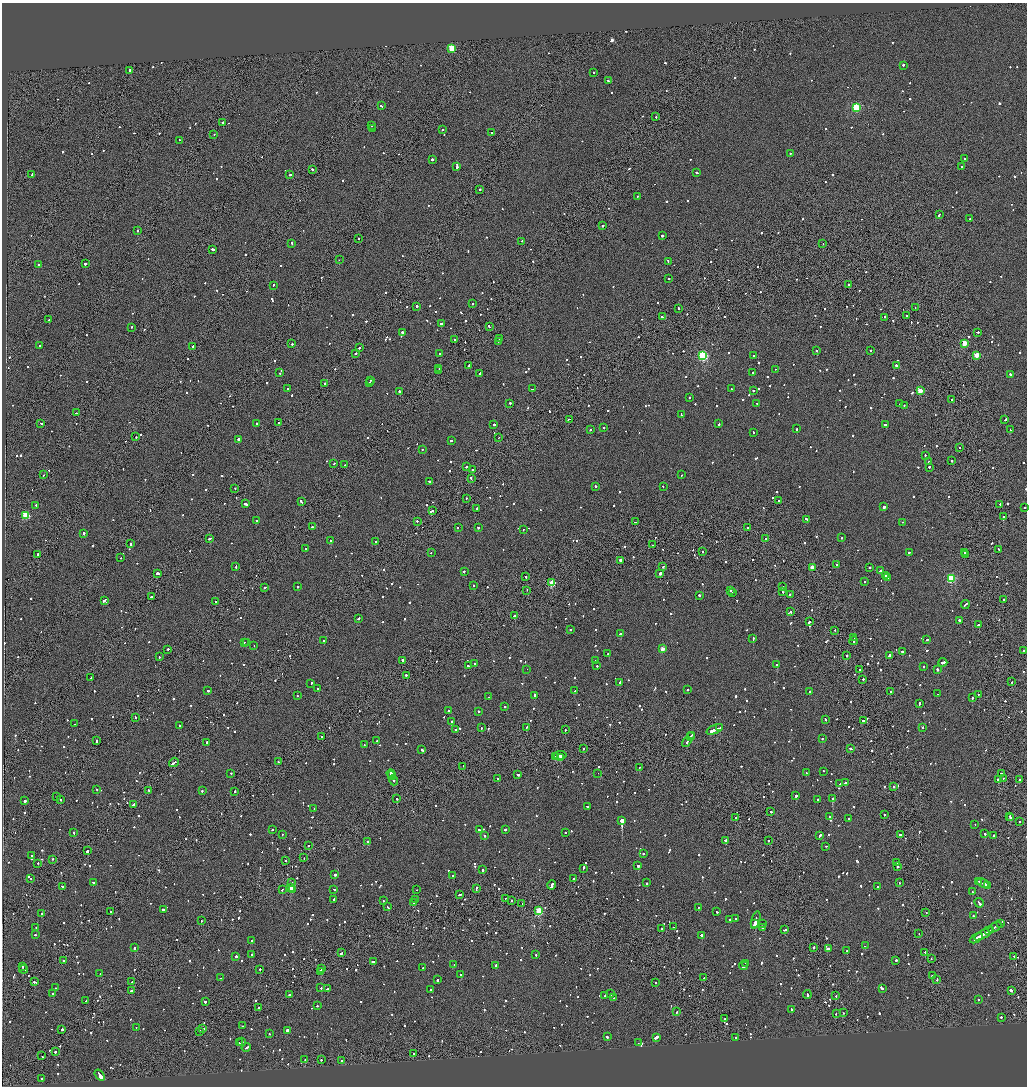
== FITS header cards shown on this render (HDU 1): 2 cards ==
NAXIS1  =                 2050
NAXIS2  =                 2168

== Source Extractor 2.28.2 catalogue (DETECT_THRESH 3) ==
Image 2050 x 2168 px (HDU 1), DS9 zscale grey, zoomed out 1/2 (1 PNG px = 2 x 2 image px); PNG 1029 x 1088 px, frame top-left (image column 2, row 2167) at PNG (2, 3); each listed source drawn as its Kron ellipse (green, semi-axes under 4 px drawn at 4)
Background -0.0717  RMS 0.066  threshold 0.198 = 3 sigma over >= 5 px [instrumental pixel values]
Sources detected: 1564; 75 cannot appear on this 1/2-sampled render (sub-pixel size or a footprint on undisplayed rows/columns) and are neither listed nor drawn; of the other 1489, the 500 brightest by FLUX_AUTO listed and drawn (989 fainter detections omitted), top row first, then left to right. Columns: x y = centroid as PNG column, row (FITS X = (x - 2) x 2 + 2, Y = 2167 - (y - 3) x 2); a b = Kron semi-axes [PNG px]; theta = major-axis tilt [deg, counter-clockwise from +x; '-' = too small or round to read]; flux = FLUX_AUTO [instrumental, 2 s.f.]
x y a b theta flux
452 48 3 3 - 570
903 65 2 2 - 690
129 70 2 2 - 570
594 73 2 2 - 130
608 81 2 2 - 150
381 106 3 2 - 190
856 107 3 3 - 1100
656 117 2 2 - 540
223 122 2 2 - 140
372 126 2 2 - 160
373 128 2 2 - 240
442 129 2 2 - 240
492 132 2 2 - 150
214 134 2 1 - 240
179 140 2 2 - 100
790 153 2 1 - 220
965 158 2 2 - 260
432 160 2 2 - 870
961 166 2 2 - 150
457 167 2 1 - 1600
312 169 2 2 - 120
697 173 3 2 - 290
32 175 3 2 - 140
290 175 2 2 - 780
480 189 2 1 - 220
637 196 2 2 - 170
939 215 2 2 - 230
970 219 2 2 - 260
603 226 2 2 - 230
137 230 2 2 - 270
662 236 2 2 - 360
359 238 2 2 - 580
521 241 2 2 - 100
292 243 3 2 - 120
823 243 2 1 - 120
213 249 2 2 - 330
339 260 2 1 - 390
668 261 2 2 - 120
85 264 2 2 - 360
39 265 2 2 - 300
669 279 2 2 - 180
849 284 2 1 - 190
273 285 2 2 - 120
473 304 2 1 - 220
417 306 2 2 - 740
678 308 3 2 - 160
915 308 2 1 - 100
907 316 2 2 - 170
662 317 2 2 - 160
884 317 2 1 - 110
49 320 2 2 - 150
441 324 2 2 - 4200
489 326 2 2 - 280
132 327 2 2 - 150
402 332 2 2 - 280
977 332 3 1 - 180
499 338 2 2 - 340
455 339 2 1 - 170
499 341 2 2 - 160
965 343 3 3 - 400
292 344 2 2 - 180
40 346 2 2 - 120
193 346 3 2 - 160
359 348 2 2 - 130
870 350 2 2 - 120
816 351 2 2 - 160
356 353 2 2 - 280
439 354 2 2 - 110
977 355 3 2 - 310
703 356 3 3 - 1700
754 356 2 2 - 140
469 365 2 1 - 370
896 366 2 2 - 300
439 368 2 1 - 450
775 369 2 2 - 170
438 370 3 2 - 630
280 373 2 2 - 120
480 373 2 2 - 530
752 373 3 2 - 400
1010 374 2 2 - 120
371 380 2 2 - 130
325 383 2 2 - 190
370 383 2 2 - 100
287 389 2 2 - 180
532 389 2 2 - 130
732 389 2 2 - 150
753 390 2 2 - 420
400 391 2 2 - 530
920 391 3 3 - 330
690 397 2 2 - 110
952 399 2 1 - 160
510 403 2 2 - 160
900 403 2 2 - 130
757 404 2 2 - 160
904 405 2 2 - 130
76 413 2 1 - 130
681 415 4 2 - 240
569 419 2 1 - 510
1005 420 3 2 - 180
41 423 3 2 - 210
279 423 3 2 - 730
257 424 2 2 - 520
494 424 2 2 - 140
719 424 3 2 - 290
885 424 2 2 - 250
604 428 2 2 - 140
797 429 2 2 - 120
590 430 2 2 - 120
1010 430 3 2 - 200
753 432 2 2 - 120
136 437 2 1 - 160
498 438 2 1 - 290
238 439 2 2 - 710
451 440 2 2 - 150
960 447 2 2 - 120
422 449 2 2 - 170
925 455 2 2 - 240
952 461 2 2 - 160
929 462 2 1 - 100
334 464 2 2 - 110
345 465 2 2 - 110
466 466 2 2 - 170
929 467 2 2 - 300
473 470 3 2 - 250
43 475 2 1 - 130
682 475 2 2 - 140
471 478 3 1 - 200
429 482 2 2 - 260
595 486 2 2 - 580
663 487 2 2 - 150
235 488 2 2 - 130
466 498 2 2 - 110
779 500 2 2 - 300
301 502 3 2 - 200
246 504 3 2 - 730
1000 504 2 2 - 150
36 505 2 2 - 320
884 507 2 2 - 2200
1025 507 2 2 - 180
477 509 3 2 - 190
432 511 2 2 - 110
26 515 3 3 - 650
1003 516 2 1 - 460
807 519 3 2 - 180
257 520 2 2 - 340
417 521 2 1 - 440
635 522 3 2 - 590
903 522 2 2 - 110
312 527 2 2 - 220
458 527 2 2 - 130
478 527 2 2 - 280
747 528 2 2 - 150
523 529 2 2 - 110
84 533 2 2 - 260
210 538 3 2 - 160
841 538 2 2 - 170
766 539 2 1 - 480
331 540 2 2 - 120
376 542 2 2 - 580
131 544 2 2 - 110
652 545 2 2 - 110
306 548 2 2 - 300
999 550 3 2 - 180
703 551 2 2 - 210
909 552 3 2 - 140
964 552 2 2 - 410
431 553 2 2 - 100
38 554 2 1 - 640
965 554 2 2 - 140
121 558 2 2 - 110
621 560 2 2 - 890
836 565 2 2 - 140
236 566 3 2 - 140
663 567 2 2 - 150
812 567 2 2 - 200
870 568 2 2 - 240
880 570 4 2 - 210
464 571 2 2 - 400
157 573 3 2 - 730
660 573 3 2 - 1100
885 576 3 2 - 180
526 577 2 2 - 190
887 577 3 2 - 190
951 578 3 3 - 1300
864 581 2 2 - 120
552 583 3 3 - 570
473 585 2 2 - 210
265 587 3 2 - 290
297 587 2 2 - 260
782 587 2 2 - 120
527 590 2 1 - 110
731 591 2 2 - 200
782 591 2 2 - 120
733 592 2 2 - 150
790 594 2 1 - 460
699 595 2 2 - 150
151 597 2 1 - 2000
104 600 3 2 - 390
1003 600 2 1 - 160
215 602 2 1 - 270
965 604 4 2 - 290
791 612 2 2 - 220
514 616 2 2 - 760
359 618 3 2 - 480
959 620 2 2 - 200
809 622 3 2 - 540
978 625 3 2 - 240
570 630 2 2 - 110
835 630 2 1 - 110
620 633 2 2 - 130
854 638 2 1 - 140
753 639 3 2 - 160
324 640 2 2 - 130
927 640 2 2 - 120
854 641 4 2 - 250
244 642 4 2 - 280
247 642 2 2 - 290
254 645 2 1 - 330
168 649 2 2 - 210
663 649 2 2 - 210
1023 650 2 2 - 300
902 651 2 2 - 450
608 654 2 2 - 130
889 655 3 2 - 860
846 656 2 2 - 330
159 657 2 2 - 120
403 660 2 2 - 830
596 661 2 2 - 110
943 662 4 2 - 760
475 664 2 2 - 260
777 665 2 2 - 470
468 666 3 2 - 230
597 666 2 2 - 180
924 666 3 2 - 150
527 669 2 2 - 150
937 669 2 2 - 870
860 670 2 2 - 110
406 675 2 2 - 180
91 678 2 1 - 110
862 679 3 1 - 180
620 682 3 2 - 470
1012 682 2 1 - 160
311 683 2 2 - 350
318 689 3 2 - 130
687 690 2 2 - 150
208 691 2 2 - 330
575 691 2 1 - 130
810 691 2 2 - 130
891 691 2 1 - 270
937 694 2 2 - 100
978 694 2 1 - 210
534 695 2 2 - 400
297 696 2 1 - 100
488 697 2 1 - 140
972 698 2 2 - 110
919 703 4 2 - 360
505 706 2 2 - 200
448 711 3 2 - 210
478 711 2 2 - 280
136 717 2 2 - 130
825 719 2 2 - 130
452 721 2 2 - 140
864 721 3 2 - 290
74 724 2 2 - 200
179 725 2 1 - 170
527 727 2 2 - 100
922 727 2 2 - 230
481 728 2 2 - 130
719 728 3 1 - 970
715 729 9 2 23 3100
456 730 2 2 - 460
565 730 2 1 - 170
691 735 4 1 - 290
322 737 2 2 - 370
690 737 3 2 - 290
822 738 2 2 - 110
96 741 3 2 - 240
377 741 2 2 - 250
207 742 3 2 - 640
687 742 6 2 55 290
364 745 2 2 - 130
583 748 2 2 - 300
851 748 3 2 - 200
422 750 3 2 - 210
560 755 6 2 8 1300
555 756 3 1 - 570
560 758 2 2 - 410
174 762 5 2 - 380
278 762 2 2 - 100
463 766 2 1 - 140
639 768 2 1 - 110
823 771 2 2 - 280
231 773 2 2 - 150
391 773 4 2 - 320
598 773 2 1 - 220
806 773 2 2 - 200
1001 773 2 2 - 110
518 774 3 2 - 130
392 776 4 1 - 340
497 778 2 2 - 200
1003 778 2 1 - 100
999 779 3 2 - 310
393 780 5 2 - 220
1019 780 2 2 - 270
845 783 2 2 - 150
840 784 2 2 - 320
894 786 2 2 - 100
97 789 2 2 - 110
149 790 2 2 - 160
202 791 2 2 - 350
235 791 2 1 - 700
56 796 2 1 - 210
796 796 2 1 - 2000
833 798 3 2 - 2800
397 799 2 1 - 570
818 799 2 2 - 170
60 800 2 2 - 430
25 801 2 2 - 650
133 804 2 2 - 670
587 806 3 2 - 210
314 809 2 2 - 150
771 812 2 2 - 310
884 815 2 1 - 110
830 816 2 2 - 400
1010 816 2 2 - 120
735 818 2 2 - 160
1010 818 2 1 - 150
848 819 2 2 - 110
622 820 3 2 - 27000
1019 821 2 2 - 100
975 825 2 1 - 160
272 829 2 2 - 160
505 829 2 2 - 300
479 830 2 2 - 110
565 832 2 2 - 140
74 833 2 2 - 160
282 834 2 2 - 110
985 834 2 2 - 180
900 835 2 2 - 1100
993 835 2 2 - 150
485 836 2 2 - 240
820 836 3 2 - 280
726 840 3 2 - 120
368 841 2 2 - 160
768 841 2 2 - 390
308 846 2 2 - 130
826 846 2 2 - 100
88 851 2 2 - 1200
643 854 2 2 - 140
31 856 2 2 - 130
304 858 2 1 - 150
52 859 2 2 - 140
286 860 2 2 - 110
38 863 2 2 - 470
896 863 3 2 - 110
638 866 2 2 - 730
898 867 2 2 - 250
583 869 2 2 - 110
482 870 3 2 - 170
335 875 2 2 - 610
453 875 2 2 - 820
31 878 2 1 - 160
574 879 2 2 - 210
978 881 3 1 - 200
93 882 3 2 - 290
292 883 2 2 - 110
647 883 2 2 - 150
899 883 2 1 - 170
983 883 6 2 -25 500
552 885 5 2 - 890
987 885 3 2 - 330
62 886 2 2 - 130
290 887 3 3 - 420
878 887 2 2 - 130
293 889 2 2 - 120
334 889 2 2 - 130
476 889 4 2 - 270
282 890 2 2 - 140
416 890 2 1 - 130
972 892 2 2 - 160
459 894 4 2 - 200
506 898 2 2 - 100
334 900 3 2 - 210
415 900 2 1 - 130
511 900 2 1 - 480
383 901 2 2 - 100
413 902 2 2 - 190
979 903 5 2 - 380
522 904 3 1 - 180
388 907 4 2 - 300
698 907 2 1 - 210
163 909 2 2 - 470
539 911 3 3 - 910
111 912 2 2 - 360
717 912 2 2 - 150
926 912 2 2 - 190
41 913 2 2 - 150
973 916 2 2 - 110
736 918 2 2 - 190
729 919 2 2 - 270
756 920 9 2 74 5700
201 921 2 1 - 110
755 923 3 2 - 3000
762 924 2 1 - 110
1000 924 2 1 - 110
36 927 2 1 - 210
673 927 2 1 - 110
762 927 3 2 - 150
994 927 7 1 32 980
662 929 2 2 - 250
785 930 4 2 - 260
988 931 3 2 - 450
919 933 2 1 - 110
984 934 11 2 31 1700
35 935 2 2 - 250
701 935 2 2 - 560
976 938 7 2 29 1200
252 940 2 2 - 210
865 946 2 1 - 330
814 947 2 1 - 510
134 948 2 2 - 480
828 948 3 2 - 520
847 951 2 2 - 320
925 952 2 2 - 460
341 953 3 2 - 260
252 954 2 2 - 470
536 955 2 2 - 240
1014 956 2 2 - 180
236 957 2 2 - 2300
931 959 2 1 - 450
896 960 2 2 - 380
63 961 2 2 - 250
373 961 3 2 - 310
746 963 2 2 - 260
454 965 2 2 - 120
496 965 2 2 - 350
22 966 2 2 - 120
743 966 4 2 - 750
322 968 2 2 - 290
423 968 2 2 - 110
23 969 4 2 - 410
260 969 2 2 - 430
321 971 2 2 - 670
100 973 2 2 - 110
461 975 2 2 - 270
932 976 2 2 - 100
220 978 2 2 - 190
704 978 2 2 - 530
937 979 3 2 - 490
437 980 2 2 - 400
34 982 3 2 - 230
132 982 2 1 - 440
656 983 2 2 - 170
56 988 2 2 - 220
321 988 2 2 - 150
327 989 2 2 - 120
430 989 2 2 - 130
882 989 3 2 - 180
131 991 2 2 - 480
1011 991 3 2 - 1200
53 994 3 2 - 180
611 994 2 2 - 240
289 995 2 2 - 240
807 995 4 2 - 280
604 996 3 2 - 250
836 996 2 2 - 110
613 998 2 2 - 170
978 999 2 2 - 110
86 1001 2 2 - 110
205 1001 2 1 - 820
317 1006 2 2 - 380
259 1007 2 2 - 150
791 1009 2 2 - 120
677 1012 2 2 - 120
836 1013 2 1 - 110
843 1013 2 1 - 180
1001 1017 2 2 - 280
725 1018 2 2 - 180
243 1026 2 2 - 110
136 1027 2 2 - 130
203 1029 2 1 - 100
62 1030 3 1 - 940
200 1031 2 1 - 110
287 1031 2 2 - 3700
269 1034 2 2 - 110
607 1037 2 2 - 390
656 1037 4 2 - 750
736 1038 2 1 - 530
242 1042 2 2 - 120
239 1043 2 2 - 120
638 1043 2 2 - 110
246 1047 5 2 - 380
55 1052 2 2 - 340
413 1053 2 2 - 510
42 1056 2 2 - 170
305 1060 2 2 - 120
321 1060 2 2 - 210
341 1060 2 2 - 140
100 1075 6 2 -52 2800
42 1078 2 2 - 220
At the frame edge (FLAGS 8, measured only in part): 1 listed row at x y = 1025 507
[989 fainter detections neither listed nor drawn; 75 sub-pixel or undisplayed-footprint detections neither listed nor drawn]